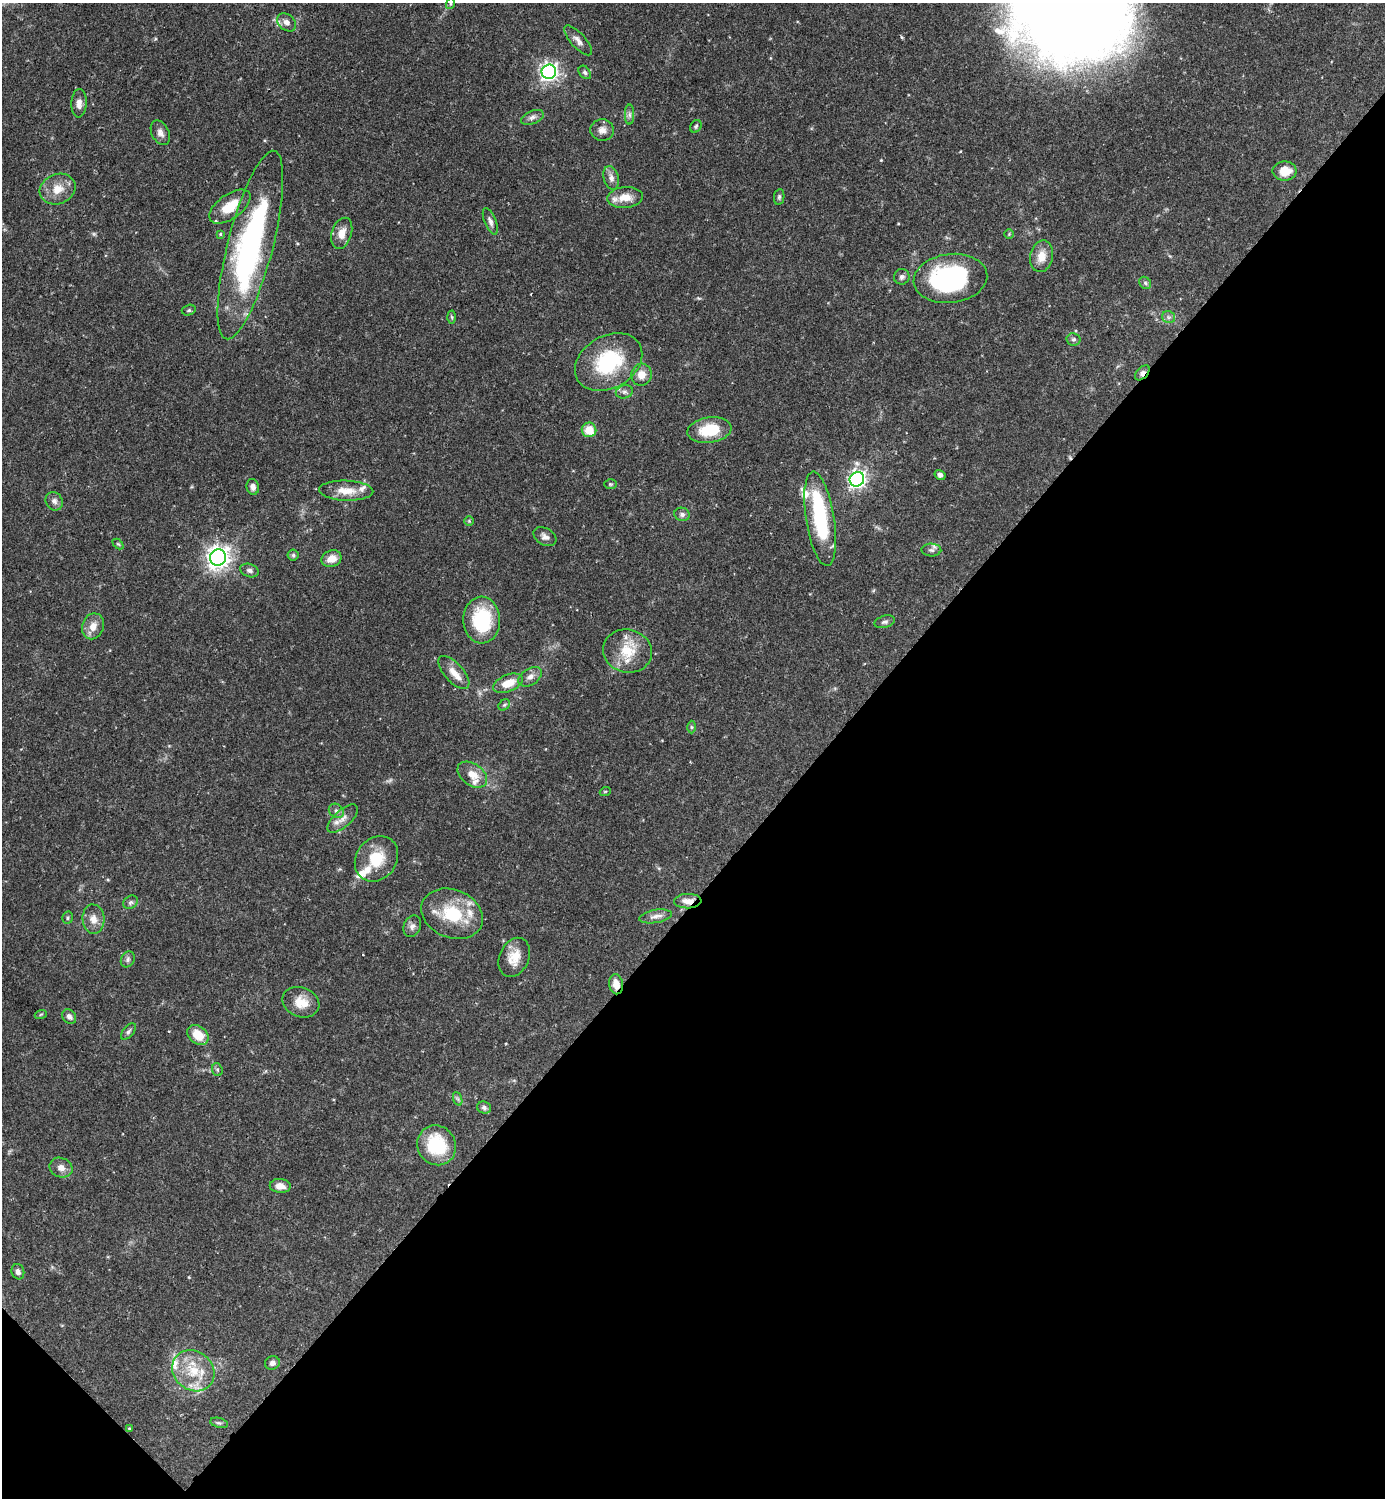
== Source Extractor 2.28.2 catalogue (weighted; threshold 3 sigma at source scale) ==
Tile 15 of 4 x 4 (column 3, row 4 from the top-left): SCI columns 2921-4303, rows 1-1496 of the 5983 x 5982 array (HDU 1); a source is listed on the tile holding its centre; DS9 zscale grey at full resolution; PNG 1387 x 1500 px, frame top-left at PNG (2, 3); each listed source drawn as its Kron ellipse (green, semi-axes under 4 px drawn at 4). Shown black and unused: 42% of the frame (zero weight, under 2 of 3 exposures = <1% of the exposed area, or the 3 px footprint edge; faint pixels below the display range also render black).
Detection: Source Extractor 2.28.2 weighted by HDU 2 'WHT'; one run over the whole footprint, this tile lists its part. Background 0.0719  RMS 0.0042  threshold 0.0191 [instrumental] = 3 sigma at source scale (4.5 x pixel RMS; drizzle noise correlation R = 1.50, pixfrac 1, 0.05/0.05 arcsec/px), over >= 5 px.
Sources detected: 104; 1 too faint to see at this stretch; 1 cosmic-ray / hot-pixel residue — neither listed nor drawn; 10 inside a brighter listed object's ellipse — not listed separately; the other 92 listed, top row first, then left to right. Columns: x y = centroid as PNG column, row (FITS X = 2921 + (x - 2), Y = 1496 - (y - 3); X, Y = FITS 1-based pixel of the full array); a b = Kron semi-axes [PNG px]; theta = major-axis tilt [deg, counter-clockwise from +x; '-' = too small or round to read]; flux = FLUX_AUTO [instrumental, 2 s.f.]
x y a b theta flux
450 4 5 3 - 0.54
287 22 10 8 -41 2.4
578 40 19 7 -48 2.6
549 72 7 7 - 180
585 72 7 5 -50 0.95
79 103 14 7 88 2.7
630 115 10 4 -90 1.2
532 117 12 6 20 1.7
696 126 7 5 57 0.78
602 130 12 10 -5 3
160 133 13 8 -64 2.3
1285 171 12 9 0 7.1
611 178 12 7 -74 2.3
58 189 18 15 22 6.6
625 197 18 10 4 6.3
779 197 8 5 80 0.85
230 207 24 12 35 10
490 221 14 5 -68 1.8
342 233 16 10 72 4.5
220 234 4 4 - 0.43
1009 234 5 4 - 0.46
250 245 97 22 76 100
1041 256 16 11 77 5.6
902 277 8 7 - 1.3
950 278 37 24 7 63
1145 283 6 5 - 0.8
189 310 7 5 15 0.76
452 317 6 4 -87 0.6
1169 317 6 6 - 0.99
1074 339 7 6 - 0.97
609 362 36 26 31 32
1142 373 9 5 47 1.9
641 375 11 10 - 4.5
624 392 8 6 14 1.5
589 430 7 7 - 7.8
709 430 22 12 8 15
940 475 6 5 - 1.5
857 479 7 7 - 160
610 484 6 5 - 0.62
253 487 8 6 -78 1.9
346 491 27 10 -2 7.1
54 501 9 8 - 1.9
682 514 8 6 -19 1.4
820 519 47 14 -81 37
469 521 4 4 - 0.48
545 537 12 8 -31 2.1
118 544 6 4 -43 0.53
931 550 10 6 -1 1.4
293 555 6 5 - 0.82
218 558 8 8 - 330
332 559 10 8 21 4.7
249 570 9 6 -17 1.4
482 620 23 18 -88 28
885 622 10 6 16 1.2
93 626 13 10 69 4.3
627 651 24 21 -14 13
454 672 20 9 -47 4.7
530 677 13 8 34 2.5
508 683 16 8 22 6.8
504 705 6 5 - 0.75
691 727 6 4 -89 0.65
472 775 16 10 -36 5.3
605 792 5 3 - 0.38
336 811 8 6 -35 1.5
343 819 19 8 42 3.7
376 859 24 20 52 13
688 901 14 7 1 3.6
131 902 8 6 33 1
452 914 32 24 -22 22
655 916 17 6 9 2.4
68 918 6 5 - 0.76
93 919 15 11 -85 3.8
412 926 11 8 65 1.9
514 957 20 14 66 6.9
128 959 8 6 61 1.2
616 984 10 7 -79 4.3
301 1002 19 14 -21 7
41 1014 6 3 19 0.5
69 1017 8 6 -48 1.8
128 1031 10 5 50 1.1
198 1035 11 8 -36 8.2
217 1070 6 5 - 0.75
458 1099 7 4 -71 0.78
484 1108 7 6 - 1.1
437 1145 20 19 - 22
61 1168 12 9 -23 2.8
280 1186 10 7 -5 3.5
18 1272 8 6 -74 1.6
272 1363 7 6 - 1.6
193 1371 22 19 -39 14
219 1423 9 5 -13 0.89
129 1428 3 3 - 0.49
Overlapping masked pixels (flux is a lower limit): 3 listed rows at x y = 1142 373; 688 901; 616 984